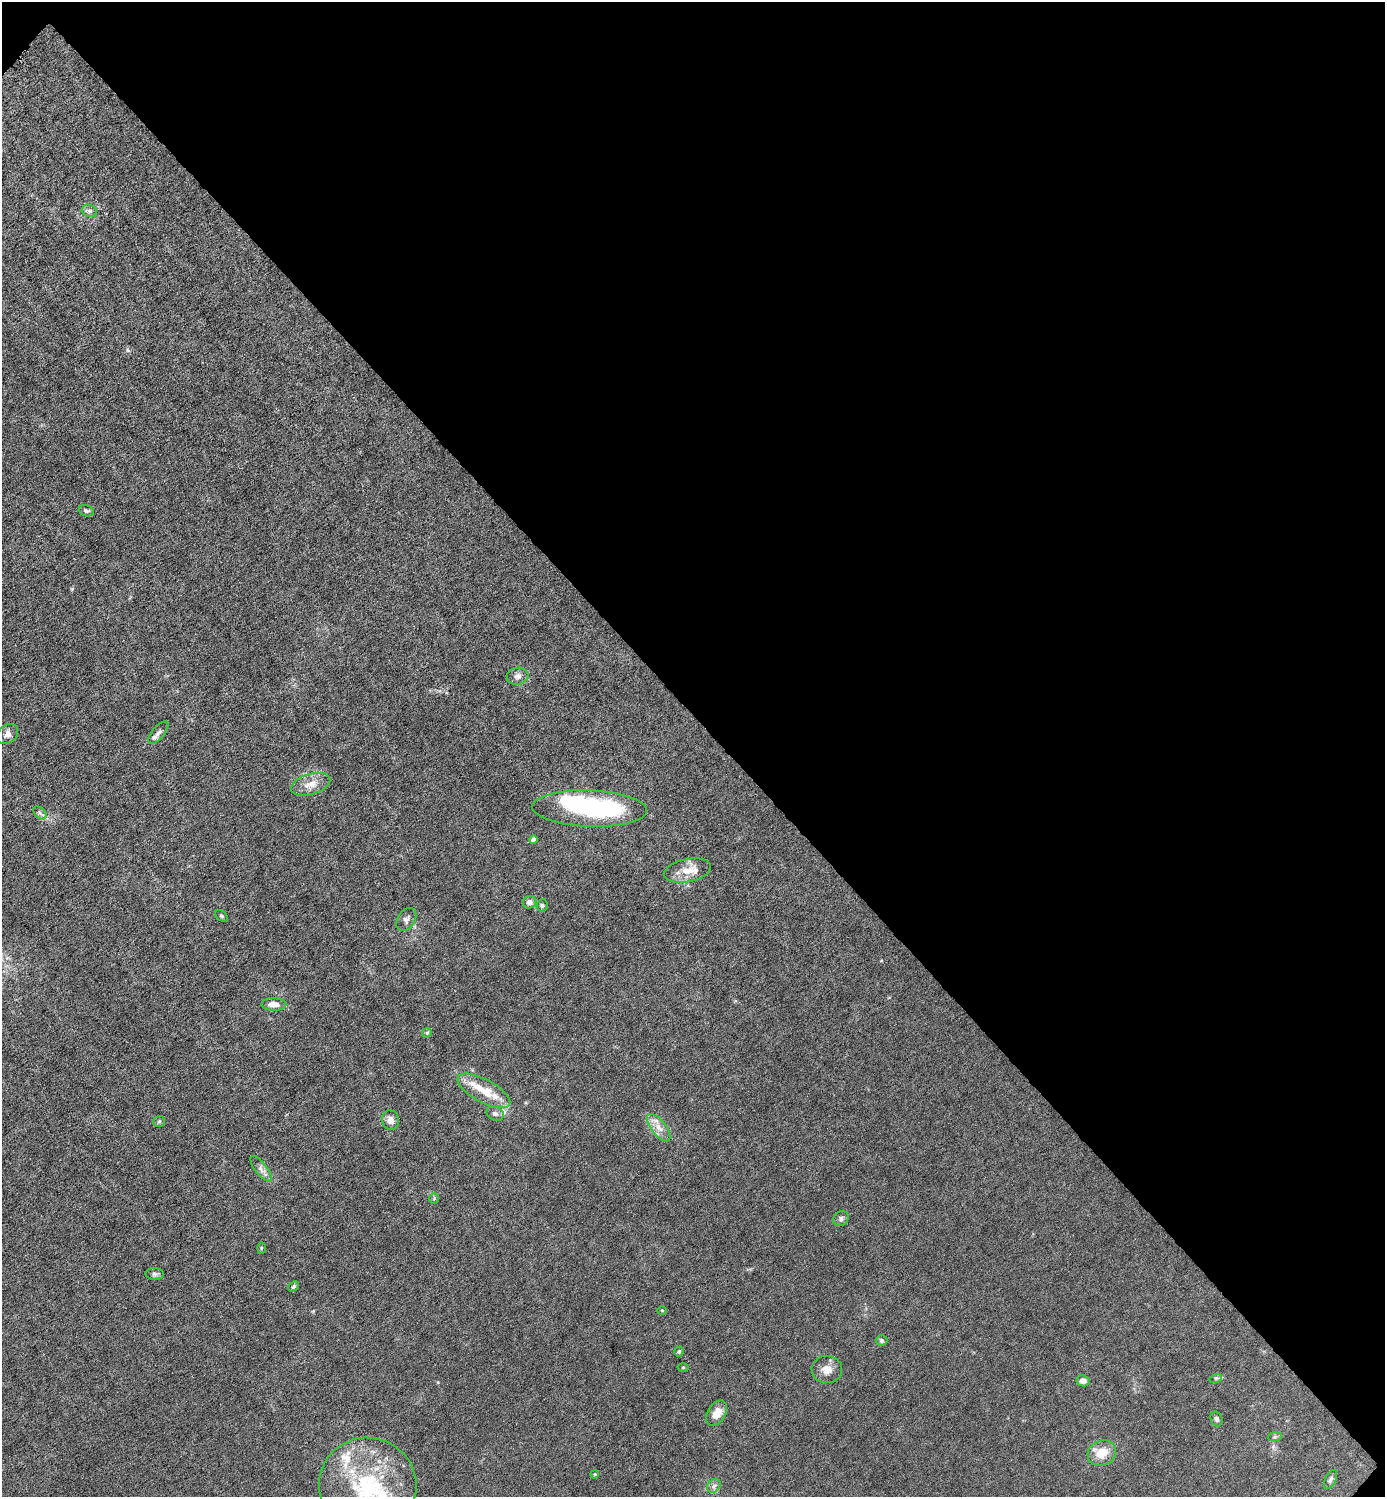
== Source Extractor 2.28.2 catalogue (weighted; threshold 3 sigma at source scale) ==
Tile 8 of 4 x 4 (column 4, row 2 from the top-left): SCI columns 4303-5685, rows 2991-4485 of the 5980 x 5980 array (HDU 1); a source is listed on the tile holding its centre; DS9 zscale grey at full resolution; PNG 1387 x 1499 px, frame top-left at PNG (2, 2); each listed source drawn as its Kron ellipse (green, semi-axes under 4 px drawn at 4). Shown black and unused: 48% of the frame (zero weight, under 6 of 12 exposures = <1% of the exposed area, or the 3 px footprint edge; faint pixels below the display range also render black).
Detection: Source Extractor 2.28.2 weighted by HDU 2 'WHT'; one run over the whole footprint, this tile lists its part. Background 0.0145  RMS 0.0031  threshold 0.0127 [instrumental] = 3 sigma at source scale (4.09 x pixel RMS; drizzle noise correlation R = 1.36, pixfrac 0.8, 0.05/0.05 arcsec/px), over >= 5 px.
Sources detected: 47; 1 inside a brighter object's white glare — neither listed nor drawn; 4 inside a brighter listed object's ellipse — not listed separately; the other 42 listed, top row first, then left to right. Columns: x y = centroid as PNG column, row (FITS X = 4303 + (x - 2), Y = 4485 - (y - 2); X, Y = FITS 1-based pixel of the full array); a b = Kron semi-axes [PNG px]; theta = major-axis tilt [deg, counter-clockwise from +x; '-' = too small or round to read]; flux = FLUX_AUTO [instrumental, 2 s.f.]
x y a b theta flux
89 211 8 6 -20 0.77
86 511 8 5 -18 0.62
518 676 11 8 9 1.4
158 733 14 6 50 1.1
8 734 11 9 39 1.5
311 784 20 10 17 3.1
590 809 57 18 -2 40
40 813 8 5 -45 0.72
533 840 4 4 - 1.8
687 871 24 11 12 4.4
529 902 6 6 - 1.4
542 905 6 5 - 0.54
221 916 7 5 -41 0.46
406 919 12 8 56 1.1
274 1004 12 6 -1 2
427 1033 5 4 - 0.35
484 1091 29 11 -29 5.7
495 1114 9 6 -21 1
390 1120 9 8 - 1.9
159 1121 6 5 - 0.46
659 1128 16 7 -52 2.5
261 1169 15 6 -52 1.4
434 1198 5 4 - 0.35
841 1218 8 7 - 0.84
261 1248 5 3 - 0.27
155 1274 9 6 -1 0.73
293 1287 6 4 43 0.51
662 1310 4 3 - 0.23
882 1341 6 5 - 0.5
679 1351 5 4 - 0.48
683 1367 5 3 - 0.25
827 1369 15 13 1 2.7
1216 1378 6 4 18 0.41
1083 1381 6 5 - 1.6
717 1413 14 9 58 3.1
1217 1419 7 5 -66 0.66
1275 1437 7 4 2 0.44
1102 1453 15 12 26 4.6
595 1474 4 3 - 0.25
1330 1479 10 5 64 0.76
368 1486 49 48 - 36
714 1486 7 6 - 0.9
Isophote crosses this tile's border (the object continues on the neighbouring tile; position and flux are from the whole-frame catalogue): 1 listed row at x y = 368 1486